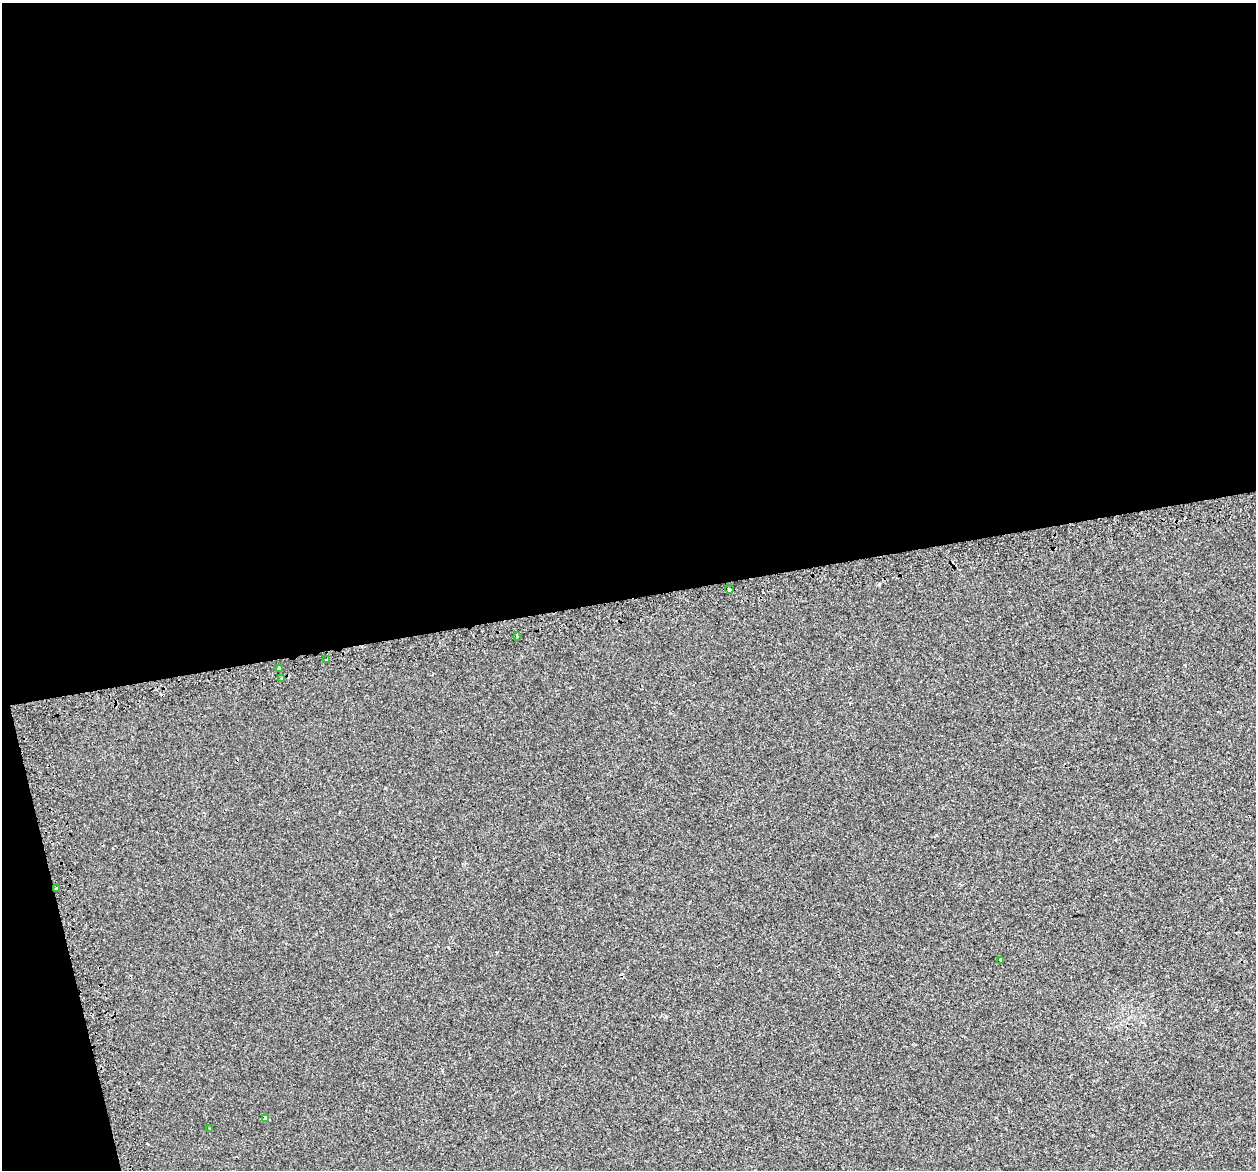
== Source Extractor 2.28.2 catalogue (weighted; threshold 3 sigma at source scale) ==
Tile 1 of 4 x 4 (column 1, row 1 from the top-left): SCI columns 42-1295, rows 3626-4793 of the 5097 x 4867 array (HDU 1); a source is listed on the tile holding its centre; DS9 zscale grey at full resolution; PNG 1258 x 1172 px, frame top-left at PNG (2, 3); each listed source drawn as its Kron ellipse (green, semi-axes under 4 px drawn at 4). Shown black and unused: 53% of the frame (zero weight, under 2 of 3 exposures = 3% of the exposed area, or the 3 px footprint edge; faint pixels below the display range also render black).
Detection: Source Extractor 2.28.2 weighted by HDU 2 'WHT'; one run over the whole footprint, this tile lists its part. Background 0.00356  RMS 0.0041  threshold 0.0185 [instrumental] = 3 sigma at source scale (4.5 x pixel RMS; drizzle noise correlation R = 1.50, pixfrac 1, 0.0396/0.0396 arcsec/px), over >= 5 px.
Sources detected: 10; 1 cosmic-ray / hot-pixel residue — neither listed nor drawn; the other 9 listed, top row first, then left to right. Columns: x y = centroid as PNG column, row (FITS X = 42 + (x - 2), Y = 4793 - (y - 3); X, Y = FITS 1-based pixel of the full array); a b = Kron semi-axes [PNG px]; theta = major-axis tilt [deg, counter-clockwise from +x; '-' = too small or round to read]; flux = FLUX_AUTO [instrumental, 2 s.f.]
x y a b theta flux
730 589 4 3 - 3.6
517 636 3 3 - 1.5
327 660 3 3 - 3.7
279 669 3 3 - 5.3
281 679 3 3 - 0.47
56 888 3 3 - 1.4
1000 960 3 3 - 0.59
266 1118 4 3 - 3.8
210 1128 2 2 - 0.27
Overlapping masked pixels (flux is a lower limit): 1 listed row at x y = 56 888